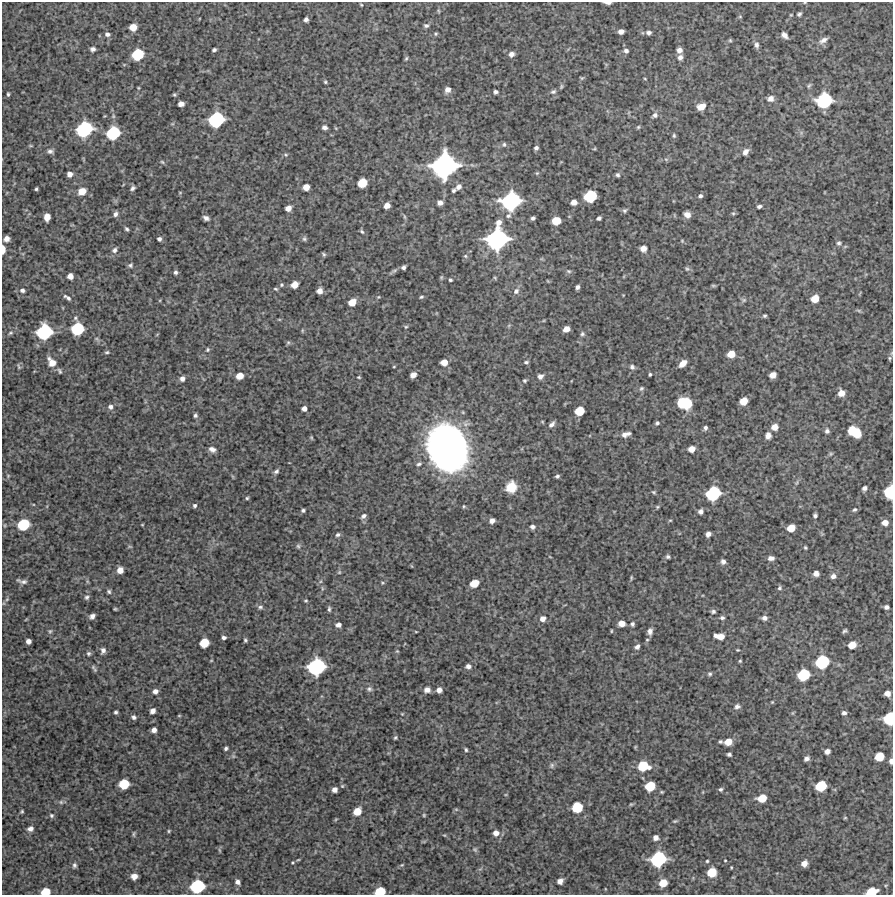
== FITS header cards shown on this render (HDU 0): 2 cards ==
NAXIS1  =                  891 /Length X axis
NAXIS2  =                  893 /Length Y axis

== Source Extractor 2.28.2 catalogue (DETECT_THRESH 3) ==
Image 891 x 893 px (HDU 0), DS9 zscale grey, 1 PNG px = 1 image px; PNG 895 x 897 px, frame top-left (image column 1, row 893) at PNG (2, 2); no overlay
Background 4250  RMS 220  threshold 656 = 3 sigma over >= 5 px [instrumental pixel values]
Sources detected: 327; all 327 listed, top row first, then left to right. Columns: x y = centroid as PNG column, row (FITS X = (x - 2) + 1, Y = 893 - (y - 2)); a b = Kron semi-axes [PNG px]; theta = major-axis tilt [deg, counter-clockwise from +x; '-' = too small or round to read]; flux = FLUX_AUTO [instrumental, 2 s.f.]
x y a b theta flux
608 3 7 2 -3 5.1e+04
361 5 3 2 - 1.2e+04
439 11 6 3 -70 1.6e+04
799 14 5 3 - 2.9e+04
740 17 5 3 - 1.3e+04
306 20 4 4 - 4.3e+04
426 25 6 5 - 3.2e+04
133 27 6 5 - 1.7e+05
621 31 5 4 - 6.7e+04
649 33 5 4 - 4.3e+04
107 34 6 5 - 4.4e+04
436 34 6 4 22 1.9e+04
784 35 7 4 -43 6.8e+04
730 40 5 5 - 1.8e+04
823 40 11 6 31 7.5e+04
757 45 8 5 -82 4.9e+04
93 49 5 5 - 4.3e+04
214 50 4 3 - 2.9e+04
679 50 5 5 - 7.1e+04
626 51 6 5 - 4.3e+04
138 54 8 7 - 5.8e+05
511 54 6 6 - 6.0e+04
680 57 6 6 - 5.4e+04
406 58 5 4 - 2.0e+04
582 78 5 5 - 1.7e+04
645 79 4 3 - 1.1e+04
325 82 5 3 - 2.0e+04
561 86 7 4 72 1.9e+04
809 86 7 5 50 2.4e+04
138 88 5 3 - 1.3e+04
448 90 6 5 - 7.9e+04
495 92 4 4 - 3.8e+04
553 92 7 5 20 3.3e+04
8 94 4 3 - 2.0e+04
174 95 4 3 - 1.8e+04
770 98 7 6 - 8.0e+04
824 100 11 10 - 1.2e+06
181 104 5 4 - 8.4e+04
701 106 9 6 24 1.4e+05
655 115 7 6 - 4.9e+04
216 120 11 9 31 1.2e+06
324 127 5 4 - 4.4e+04
638 127 5 4 - 1.8e+04
84 129 12 10 32 1.3e+06
113 133 10 9 - 8.4e+05
674 136 6 4 -76 2.4e+04
504 144 6 5 - 2.5e+04
31 146 5 3 - 1.4e+04
536 148 4 4 - 3.9e+04
594 149 5 3 - 1.3e+04
50 151 8 6 -9 4.5e+04
746 152 8 6 52 7.4e+04
286 155 5 5 - 2.2e+04
162 162 6 4 -43 2.2e+04
444 166 17 16 - 3.2e+06
537 173 5 4 - 1.6e+04
70 174 5 5 - 8.2e+04
617 175 5 5 - 3.0e+04
362 183 7 6 - 3.3e+05
306 187 5 5 - 1.3e+05
459 187 7 6 - 5.9e+04
133 188 7 5 42 3.5e+04
36 189 3 3 - 2.0e+04
82 191 9 7 31 1.5e+05
453 191 5 3 - 2.7e+04
180 193 5 3 - 1.2e+04
590 196 9 8 - 6.9e+05
700 196 5 4 - 3.3e+04
511 201 14 12 36 1.8e+06
574 202 6 5 - 9.8e+04
440 203 5 5 - 5.8e+04
387 206 5 5 - 9.5e+04
759 206 4 3 - 3.6e+04
288 208 5 5 - 9.0e+04
625 210 6 5 - 2.8e+04
733 213 5 5 - 2.1e+04
115 214 7 5 69 4.2e+04
687 215 6 5 - 9.4e+04
47 217 6 5 - 1.3e+05
404 217 7 3 -71 2.1e+04
206 218 6 4 -26 5.0e+04
533 218 4 3 - 3.3e+04
599 218 4 4 - 3.5e+04
556 221 7 6 - 2.6e+05
499 222 7 6 - 8.3e+04
127 229 4 3 - 2.5e+04
362 231 6 4 -48 2.6e+04
7 239 6 5 - 7.3e+04
159 239 4 4 - 3.9e+04
304 239 6 6 - 2.8e+04
497 239 15 13 30 2.2e+06
682 241 5 4 - 1.5e+04
839 243 7 6 - 3.1e+04
643 248 6 6 - 1.0e+05
3 249 8 3 90 1.2e+05
114 250 7 6 - 4.4e+04
324 254 4 3 - 2.3e+04
465 256 5 5 - 2.3e+04
130 265 6 6 - 2.9e+04
403 267 4 4 - 3.7e+04
687 269 7 6 - 2.8e+04
393 271 12 4 33 3.5e+04
569 271 7 5 -26 2.8e+04
175 272 5 4 - 3.3e+04
70 276 5 5 - 8.9e+04
450 280 4 4 - 2.1e+04
281 285 5 5 - 2.2e+04
294 285 6 5 - 1.4e+05
713 286 7 3 -8 1.7e+04
577 287 4 4 - 4.3e+04
276 289 5 3 - 1.8e+04
22 290 6 6 - 4.1e+04
320 291 5 5 - 8.6e+04
516 291 8 7 - 6.0e+04
67 297 11 4 -35 4.5e+04
378 297 5 4 - 1.4e+04
421 297 5 4 - 2.3e+04
815 298 6 6 - 1.9e+05
744 300 6 5 - 2.6e+04
352 302 6 5 - 1.8e+05
859 310 8 3 -19 2.1e+04
765 316 4 4 - 2.2e+04
406 327 6 5 - 2.0e+04
77 329 9 9 - 7.3e+05
566 329 6 5 - 1.1e+05
44 332 11 10 - 1.1e+06
10 333 6 4 27 2.2e+04
582 334 6 6 - 2.9e+04
288 342 6 5 - 2.1e+04
208 350 6 5 - 2.2e+04
107 352 6 4 13 2.2e+04
731 354 6 5 - 1.8e+05
889 358 5 5 - 2.0e+04
52 362 10 7 -55 1.6e+05
444 362 6 5 - 1.3e+05
526 362 6 4 7 2.6e+04
683 363 7 5 43 1.3e+05
19 366 8 4 -75 2.2e+04
632 367 7 6 - 4.0e+04
60 371 7 4 -68 2.4e+04
650 374 3 3 - 2.1e+04
413 375 6 5 - 7.8e+04
773 375 6 5 - 1.2e+05
240 376 6 5 - 1.6e+05
540 376 6 6 - 6.5e+04
359 377 3 3 - 1.5e+04
182 379 6 5 - 5.7e+04
524 381 5 5 - 2.2e+04
641 389 7 6 - 3.1e+04
841 393 6 6 - 1.2e+05
743 401 6 6 - 2.0e+05
682 402 9 7 82 3.5e+05
687 403 11 7 -82 4.0e+05
110 407 6 6 - 5.0e+04
304 409 5 4 - 6.8e+04
579 411 7 6 - 3.2e+05
195 415 4 4 - 2.9e+04
657 423 6 4 43 3.0e+04
552 424 7 4 45 4.9e+04
774 427 6 5 - 1.2e+05
705 428 5 4 - 3.4e+04
852 430 8 6 57 2.2e+05
827 431 6 6 - 4.0e+04
628 433 5 4 - 3.1e+04
856 433 9 7 87 2.6e+05
624 435 7 7 - 6.1e+04
768 436 7 6 - 7.9e+04
311 437 6 3 -59 1.6e+04
447 448 34 28 -70 8.1e+06
212 449 8 6 -22 6.7e+04
692 449 6 5 - 1.2e+05
831 454 6 5 - 2.1e+04
419 464 7 5 19 3.0e+04
276 471 6 5 - 3.7e+04
8 476 5 4 - 1.5e+04
557 476 4 3 - 2.8e+04
797 483 8 3 71 2.5e+04
511 487 10 9 - 2.8e+05
864 488 5 5 - 5.0e+04
653 492 6 4 -27 2.0e+04
890 492 9 7 83 6.3e+05
713 493 10 9 - 1.0e+06
247 498 5 4 - 2.0e+04
195 505 5 5 - 3.1e+04
657 507 5 4 - 1.7e+04
855 509 6 5 - 2.9e+04
303 510 4 3 - 2.5e+04
700 511 5 5 - 5.4e+04
815 515 4 4 - 3.6e+04
363 516 8 5 36 4.4e+04
670 520 5 3 - 1.4e+04
492 521 6 5 - 6.4e+04
885 523 6 5 - 1.1e+05
23 524 8 7 - 6.0e+05
142 525 4 2 - 1.0e+04
532 527 6 5 - 4.2e+04
791 528 6 6 - 2.1e+05
708 534 5 4 - 6.7e+04
338 535 6 5 - 3.4e+04
298 546 6 6 - 2.6e+04
130 547 6 3 -19 1.6e+04
805 547 4 3 - 1.9e+04
550 557 4 3 - 9.2e+03
668 557 6 5 - 2.9e+04
771 558 7 5 0 6.2e+04
723 562 6 5 - 5.1e+04
120 570 5 5 - 1.2e+05
339 572 6 5 - 2.1e+04
816 573 5 5 - 7.2e+04
833 576 6 5 - 6.3e+04
631 578 7 3 86 1.7e+04
23 582 10 6 4 5.0e+04
382 583 5 4 - 1.7e+04
474 583 7 6 - 2.3e+05
779 588 6 5 - 3.0e+04
109 591 6 5 - 2.7e+04
87 597 6 6 - 3.3e+04
7 599 6 4 46 2.3e+04
306 601 5 4 - 1.7e+04
260 607 8 5 0 3.5e+04
886 607 5 4 - 4.5e+04
115 609 3 3 - 1.5e+04
329 609 7 4 -86 2.9e+04
713 611 6 5 - 3.2e+04
92 616 6 4 40 5.5e+04
722 618 6 5 - 3.5e+04
764 618 6 5 - 5.3e+04
543 619 7 7 - 8.2e+04
621 623 7 6 - 9.5e+04
632 624 5 5 - 3.4e+04
338 625 6 5 - 5.9e+04
50 631 7 6 - 2.9e+04
611 631 4 3 - 1.3e+04
650 631 8 6 82 6.3e+04
845 631 5 3 - 2.6e+04
416 632 4 3 - 1.1e+04
716 635 4 4 - 4.1e+04
721 636 7 6 - 1.2e+05
224 638 4 4 - 3.9e+04
245 640 4 4 - 2.3e+04
647 640 5 4 - 1.6e+04
28 641 5 5 - 7.2e+04
204 643 7 6 - 3.1e+05
852 645 6 6 - 1.9e+05
637 647 7 6 - 4.7e+04
738 650 4 3 - 1.4e+04
103 651 7 5 77 5.5e+04
397 651 5 4 - 1.5e+04
88 653 6 6 - 3.1e+04
740 661 4 4 - 1.6e+04
822 662 10 9 - 8.7e+05
468 666 6 5 - 6.0e+04
316 667 12 11 - 1.5e+06
94 668 12 4 -59 3.1e+04
710 674 5 5 - 2.5e+04
804 675 9 8 - 6.4e+05
369 689 7 7 - 4.0e+04
427 690 7 6 - 7.5e+04
439 690 5 5 - 7.6e+04
155 691 6 5 - 6.4e+04
887 693 5 5 - 9.4e+04
772 702 4 4 - 1.3e+04
737 706 8 6 7 4.7e+04
153 711 5 4 - 7.1e+04
116 712 4 3 - 2.6e+04
793 713 6 3 71 1.5e+04
844 713 5 5 - 4.4e+04
402 714 5 3 - 1.2e+04
179 716 5 3 - 1.3e+04
134 717 5 5 - 3.6e+04
889 718 9 7 78 6.5e+05
154 730 5 4 - 6.4e+04
395 738 5 3 - 2.0e+04
720 742 4 3 - 2.4e+04
728 742 7 6 - 1.7e+05
226 748 4 3 - 2.9e+04
466 750 5 3 - 2.2e+04
827 751 5 5 - 7.3e+04
729 754 4 3 - 3.0e+04
879 757 7 6 - 2.9e+05
807 759 5 4 - 4.6e+04
891 761 5 4 - 6.0e+04
552 765 8 6 77 3.5e+04
643 766 10 8 -3 4.4e+05
124 784 7 7 - 4.1e+05
342 786 5 4 - 1.7e+04
650 786 7 7 - 3.7e+05
821 786 8 7 - 4.8e+05
721 789 5 4 - 2.7e+04
335 790 5 5 - 6.7e+04
762 798 7 6 - 2.4e+05
61 802 6 6 - 2.8e+04
631 804 5 4 - 1.6e+04
577 807 8 7 - 4.5e+05
456 809 6 4 -19 1.7e+04
22 811 3 3 - 1.8e+04
357 811 7 6 - 2.0e+05
51 815 5 5 - 2.8e+04
424 815 4 4 - 1.6e+04
845 818 5 3 - 1.4e+04
675 821 6 3 14 1.9e+04
30 829 5 5 - 6.2e+04
169 831 4 4 - 1.7e+04
496 833 7 7 - 8.7e+04
134 834 7 4 83 2.2e+04
444 835 5 3 - 1.4e+04
656 838 6 6 - 6.6e+04
475 849 7 5 -49 2.5e+04
219 850 6 4 -71 1.8e+04
658 859 11 10 - 1.1e+06
298 860 5 3 - 1.3e+04
725 860 4 3 - 1.2e+04
707 861 4 4 - 1.7e+04
293 862 4 3 - 1.4e+04
804 863 6 6 - 1.0e+05
74 865 6 5 - 3.2e+04
402 865 6 5 - 1.7e+04
731 867 3 2 - 1.3e+04
712 872 8 7 - 3.3e+05
134 876 6 5 - 1.1e+05
560 881 6 5 - 8.1e+04
237 882 6 5 - 5.3e+04
663 883 7 6 - 2.3e+05
197 886 10 9 - 9.5e+05
46 892 7 5 11 2.8e+05
380 892 8 6 11 3.8e+05
872 892 8 5 14 3.8e+05
At the frame edge (FLAGS 8, measured only in part): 8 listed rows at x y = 608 3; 3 249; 890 492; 889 718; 891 761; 46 892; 380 892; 872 892